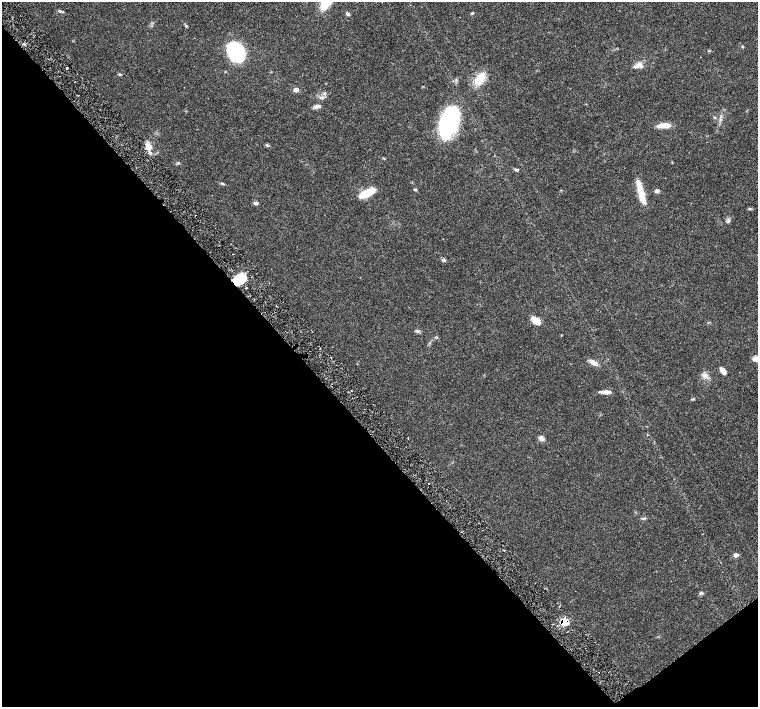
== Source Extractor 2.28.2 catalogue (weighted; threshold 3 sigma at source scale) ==
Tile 14 of 4 x 4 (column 2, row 4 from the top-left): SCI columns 1518-3028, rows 212-1621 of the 6057 x 6002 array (HDU 1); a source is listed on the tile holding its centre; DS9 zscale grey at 2 x 2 block average (1 PNG px = mean of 2 x 2 image px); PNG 760 x 709 px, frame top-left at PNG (2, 2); no overlay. Shown black and unused: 41% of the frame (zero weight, under 4 of 8 exposures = <1% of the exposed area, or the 3 px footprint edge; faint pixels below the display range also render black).
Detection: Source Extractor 2.28.2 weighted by HDU 2 'WHT'; one run over the whole footprint, this tile lists its part. Background 0.0161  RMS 0.0013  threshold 0.00541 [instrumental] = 3 sigma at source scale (4.09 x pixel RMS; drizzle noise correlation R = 1.36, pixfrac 0.8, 0.0396/0.0396 arcsec/px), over >= 5 px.
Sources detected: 51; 2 cosmic-ray / hot-pixel residue — not listed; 1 inside a brighter listed object's ellipse — not listed separately; the other 48 listed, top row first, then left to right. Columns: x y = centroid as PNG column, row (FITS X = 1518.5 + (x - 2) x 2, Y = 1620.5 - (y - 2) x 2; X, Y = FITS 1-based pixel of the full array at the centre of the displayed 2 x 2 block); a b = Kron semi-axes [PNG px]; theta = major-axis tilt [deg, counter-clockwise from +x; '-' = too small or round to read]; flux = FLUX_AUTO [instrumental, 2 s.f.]
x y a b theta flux
60 11 7 3 -16 0.52
472 13 5 3 - 0.31
348 14 6 3 -51 0.49
186 26 4 3 - 0.29
743 46 3 3 - 0.23
236 52 14 11 -59 40
640 65 9 6 -51 1.4
67 68 2 2 - 0.48
119 74 6 2 -13 0.26
480 79 16 9 53 5.5
296 90 5 4 - 1
324 93 5 3 - 0.48
78 95 2 2 - 0.21
322 98 6 4 -20 0.78
317 106 9 5 23 1
720 119 5 3 - 0.52
449 122 27 15 70 36
664 126 14 5 6 3.2
267 145 5 3 - 0.42
149 146 13 7 -79 2.4
178 163 5 3 - 0.36
516 170 6 3 -23 0.47
222 183 4 2 - 0.32
415 190 4 3 - 0.34
657 191 5 4 - 0.94
367 193 14 5 27 10
641 193 24 8 -71 4.6
256 203 6 4 -2 0.66
750 209 5 3 - 0.36
728 220 7 4 70 0.65
444 260 5 4 - 0.53
240 279 13 8 38 11
277 306 2 2 - 0.21
536 320 9 5 -42 3.9
417 331 4 3 - 0.42
561 335 3 2 - 0.15
436 337 4 2 - 0.23
594 363 12 5 -26 1.7
723 371 9 4 -53 1.6
704 375 8 5 -68 1.2
605 392 11 4 0 1.7
692 399 5 2 - 0.25
541 438 7 5 -38 1
644 518 4 3 - 0.35
504 550 2 2 - 0.19
736 555 5 4 - 1.4
701 593 5 4 - 0.57
564 621 5 4 - 10
Overlapping masked pixels (flux is a lower limit): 2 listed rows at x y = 240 279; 564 621